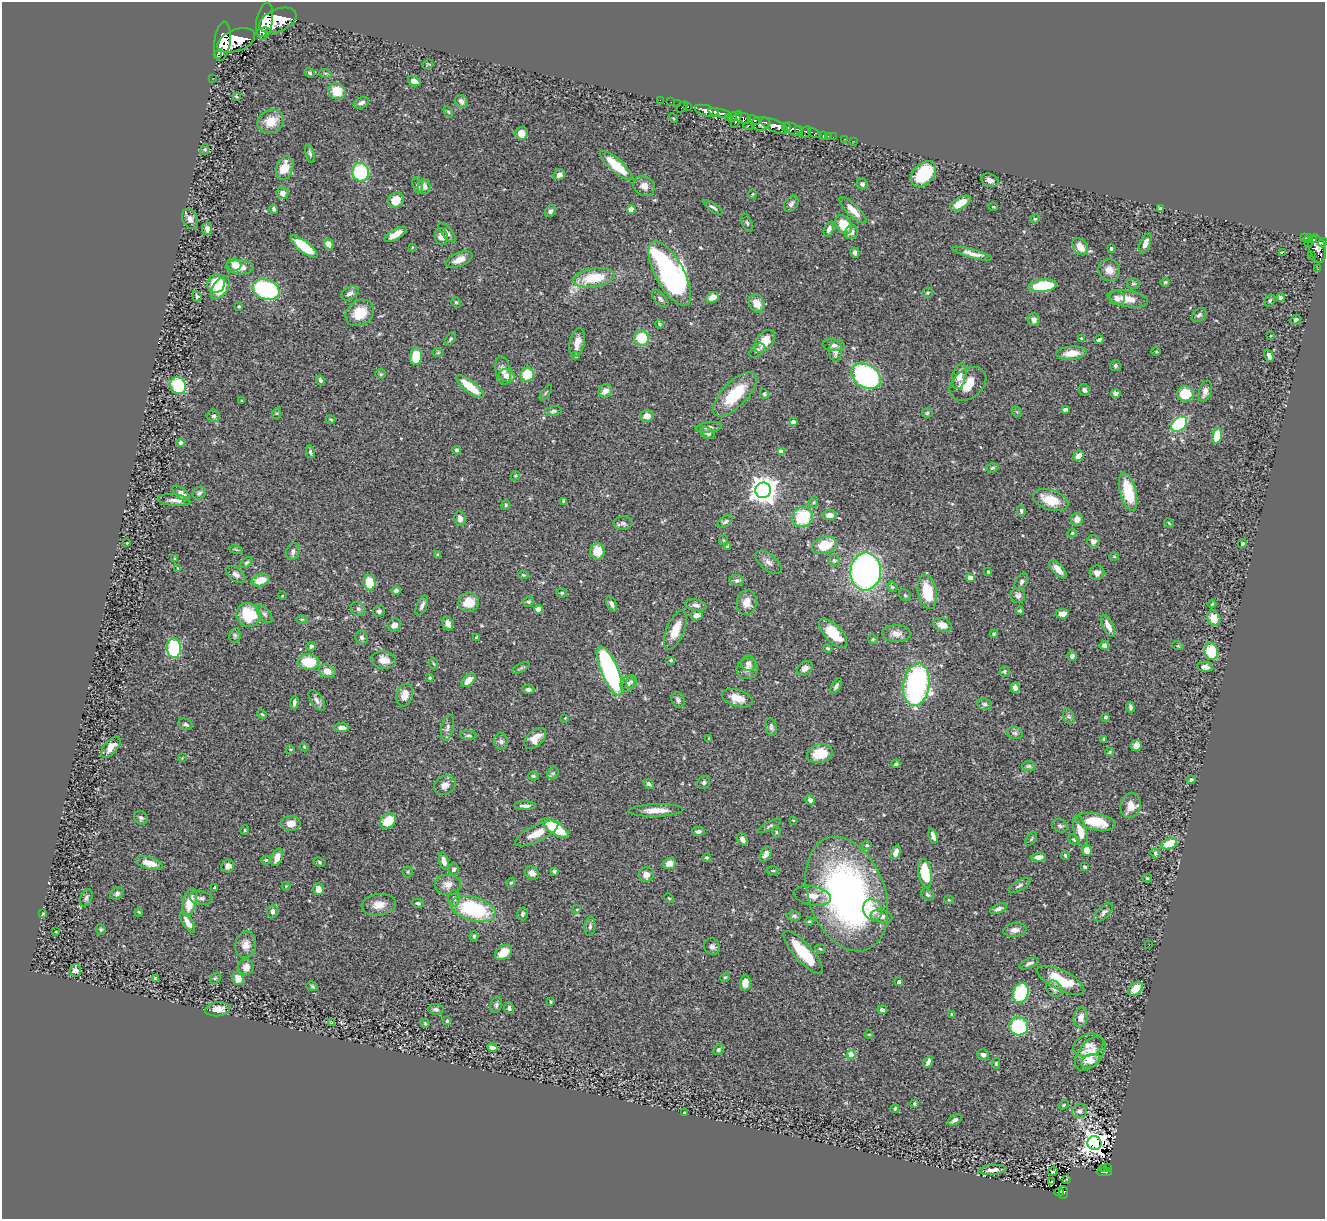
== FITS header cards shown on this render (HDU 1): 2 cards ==
NAXIS1  =                 1323
NAXIS2  =                 1217

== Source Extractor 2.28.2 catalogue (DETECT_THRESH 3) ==
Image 1323 x 1217 px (HDU 1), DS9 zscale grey, 1 PNG px = 1 image px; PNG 1327 x 1221 px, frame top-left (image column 1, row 1217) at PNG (2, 2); each listed source drawn as its Kron ellipse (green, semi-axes under 4 px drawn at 4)
Background 0.656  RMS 0.029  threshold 0.0862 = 3 sigma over >= 5 px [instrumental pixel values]
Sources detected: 464; all 464 listed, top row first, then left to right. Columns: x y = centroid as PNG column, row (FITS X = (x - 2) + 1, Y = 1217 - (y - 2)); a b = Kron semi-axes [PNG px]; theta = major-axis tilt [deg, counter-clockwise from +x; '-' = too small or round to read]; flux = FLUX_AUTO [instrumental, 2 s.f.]
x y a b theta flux
278 20 20 11 22 5600
265 21 18 8 82 4700
263 32 7 3 10 390
236 40 20 11 20 4800
222 41 20 8 82 4100
217 54 3 2 - 160
428 64 5 3 - 2
310 73 5 4 - 3.6
325 73 6 4 -18 2.5
213 78 2 2 - 5.3
414 81 6 4 -26 14
337 91 9 8 - 37
236 96 3 2 - 2
660 100 2 2 - 9.3
461 101 7 5 -50 9.3
671 102 2 2 - 7.1
361 103 8 5 23 7.7
678 104 3 2 - 19
682 107 6 2 45 77
688 107 3 3 - 19
707 111 12 5 -16 1400
448 112 6 4 -60 2.7
720 113 12 4 -12 1300
732 117 5 4 - 310
673 118 5 4 - 2.4
728 118 4 3 - 170
744 118 8 5 -22 510
736 120 9 3 68 460
754 120 6 3 -24 330
271 121 13 11 25 38
761 124 9 7 5 1200
749 126 6 4 -1 170
774 126 14 6 -23 2400
786 127 4 3 - 410
793 129 10 5 -25 840
798 129 4 2 - 380
806 132 6 4 51 260
522 133 6 6 - 18
814 133 6 4 -27 160
823 135 3 3 - 20
828 136 2 2 - 4.4
833 137 2 2 - 5.5
845 139 2 2 - 5.7
854 141 3 2 - 5.2
205 149 5 4 - 2.3
310 153 9 4 -76 4
616 166 21 6 -42 66
285 168 12 8 70 34
361 172 9 8 - 120
923 174 15 10 46 96
559 175 6 5 - 7.4
990 180 9 6 -23 9.3
862 184 6 5 - 5
418 186 8 5 -70 4.6
424 186 7 6 - 12
644 186 11 9 -33 15
282 193 6 6 - 11
753 194 5 3 - 1.7
396 200 8 7 - 28
960 203 11 5 29 42
791 204 9 6 54 6.4
713 207 11 4 -34 5
993 207 4 3 - 2
1160 208 3 3 - 3.1
274 209 4 3 - 3.2
631 209 4 4 - 32
853 210 18 6 -44 22
550 211 6 5 - 4.9
190 219 10 7 -64 11
1035 219 5 4 - 2.4
747 223 9 5 -71 3.7
844 225 10 7 -55 44
207 229 6 5 - 7.7
829 229 7 4 67 6.8
851 232 7 6 - 10
447 233 12 5 -49 6.9
395 234 12 5 30 21
441 237 8 6 -78 15
1304 237 3 3 - 67
1309 238 4 3 - 160
1313 240 3 3 - 160
1145 243 10 5 68 12
1308 243 3 2 - 3.6
1323 243 5 3 - 300
329 244 5 4 - 14
304 247 16 5 -38 86
412 247 3 3 - 2
1080 247 9 6 -54 24
1317 248 14 8 -75 790
1111 249 3 3 - 3.2
1282 252 3 3 - 27
855 253 5 4 - 6.3
972 254 20 4 -15 14
1311 255 2 2 - 9.8
459 260 14 6 22 16
234 264 7 6 - 9.7
240 267 14 7 -3 22
1318 269 3 2 - 4.4
1109 270 11 10 - 17
670 273 36 14 -61 710
594 278 21 9 9 77
1165 282 4 4 - 4.8
1133 283 6 5 - 3.6
216 284 10 8 59 54
1043 286 14 6 7 95
220 288 12 7 56 53
266 289 14 9 -21 220
350 293 9 6 29 7.6
928 293 5 5 - 2.7
197 296 6 4 -68 3.9
712 297 7 5 26 16
1117 298 8 7 - 11
1281 298 4 4 - 6.5
660 299 10 5 -46 6
1128 299 20 8 -11 26
1270 300 6 5 - 3.9
456 302 5 4 - 3.4
757 303 9 7 -61 24
239 306 4 3 - 1.9
360 313 15 12 35 42
1199 315 8 6 45 5.2
1034 319 6 6 - 7.1
1296 320 5 4 - 5.9
660 324 4 3 - 2.7
1271 335 4 2 - 1.3
642 338 7 7 - 59
1081 338 4 3 - 2.2
450 339 8 3 56 2.8
1099 340 5 3 - 4.2
765 341 13 8 52 30
577 343 14 7 78 18
833 345 11 6 -5 7.2
757 350 9 5 37 6.3
835 351 10 6 88 14
1156 351 5 3 - 1.9
438 353 6 4 2 2.1
1071 353 15 6 6 27
416 356 9 6 86 46
576 356 4 3 - 3.6
1269 356 6 3 -68 6.8
1115 366 5 5 - 4.1
503 371 14 7 -80 13
381 374 5 4 - 2.8
527 374 7 7 - 49
507 376 8 6 -16 18
866 376 16 11 -32 440
959 376 13 6 77 20
320 380 5 4 - 6.6
968 384 20 14 38 40
178 386 9 7 -63 100
470 387 17 5 -38 51
1084 390 6 5 - 6.1
605 391 7 6 - 13
1205 391 11 6 75 12
546 393 9 2 55 2
1116 393 5 4 - 6.7
735 394 28 12 46 81
764 394 5 4 - 3.2
1185 394 8 7 - 59
241 401 4 3 - 1.9
1065 409 4 3 - 4.9
553 411 8 5 12 4.4
1017 412 6 4 -46 2.3
277 413 6 3 71 2.3
927 413 5 4 - 2.8
214 416 6 6 - 6.5
647 416 7 6 - 16
331 419 5 3 - 2
793 422 4 4 - 9
1179 424 9 6 41 150
709 427 13 5 7 6.5
707 433 7 5 -27 7.2
1217 436 8 5 76 42
181 443 5 4 - 4.1
457 450 4 3 - 3.4
310 452 6 4 -77 3.9
781 452 4 4 - 20
1079 456 6 5 - 15
992 468 6 4 19 3.1
515 476 5 4 - 2.1
763 490 8 7 - 2200
1128 492 19 8 -75 80
181 493 10 5 -39 12
199 493 7 5 41 5.3
174 500 16 5 -4 11
1051 500 18 10 -19 49
564 501 4 3 - 5.4
814 502 6 4 72 2.7
506 505 4 4 - 2.5
1021 511 6 3 -82 3.6
829 515 7 5 6 12
803 517 10 9 - 81
460 518 7 6 - 9.3
1077 519 6 6 - 12
725 522 9 5 33 4.3
623 523 9 7 5 6.7
1169 523 5 3 - 2.1
1072 533 4 4 - 2.7
723 540 5 4 - 2.4
1093 541 6 6 - 7.7
127 543 2 2 - 1.2
1242 543 5 4 - 3.6
824 545 12 8 18 60
727 546 4 3 - 2.1
236 550 7 3 -9 2.4
597 551 8 7 - 28
293 552 8 6 69 7.1
438 555 4 3 - 3.1
1114 556 5 3 - 1.6
175 559 4 3 - 3.6
834 561 6 6 - 4
246 562 7 4 41 3.2
769 562 16 8 -40 11
177 568 3 2 - 1.1
1058 569 11 5 -48 16
866 571 19 15 85 600
988 571 3 3 - 2.8
1097 573 7 7 - 9.2
236 574 11 6 -37 8.2
523 575 5 4 - 2.6
970 578 4 4 - 23
261 580 9 6 15 29
737 580 7 5 -3 5
1021 582 9 6 60 5.4
369 583 8 6 -79 46
892 587 5 4 - 3.2
396 590 4 4 - 6.4
927 592 17 9 -79 65
562 593 5 4 - 2.6
905 595 6 5 - 3.3
282 596 4 3 - 1.4
1018 596 7 7 - 7.9
469 602 10 9 - 35
528 602 5 5 - 3.5
747 603 12 10 79 21
612 604 8 5 -67 8.1
1212 604 4 2 - 1.5
696 605 11 5 -10 7.1
422 606 11 5 66 7.1
358 609 8 6 -35 5.7
538 609 4 4 - 34
379 611 6 5 - 4.4
1020 611 4 4 - 2.9
264 614 11 5 -53 6.1
1062 614 6 4 8 17
248 615 12 11 - 79
697 615 6 5 - 7.9
1214 618 8 6 -63 26
302 619 6 4 0 2.7
448 623 7 5 -76 9.6
394 625 7 6 - 8.8
943 625 10 6 -20 16
1108 626 12 5 -63 16
675 630 21 9 67 30
833 633 18 8 -46 53
896 634 14 8 -1 15
994 634 4 3 - 2.2
235 635 7 5 77 4
362 637 7 6 - 6.9
477 637 3 3 - 2.2
873 639 5 4 - 2.8
1104 645 5 4 - 7.7
311 646 5 4 - 4.3
1178 646 6 3 -18 1.9
174 648 10 7 -89 160
828 648 4 3 - 2.9
1211 652 8 7 - 72
1072 656 5 5 - 5.8
384 660 12 8 -9 19
671 660 5 4 - 2.9
309 662 11 7 -4 62
748 663 8 7 - 7.9
434 664 5 3 - 1.8
1205 667 8 5 -9 11
521 668 9 3 29 3.1
805 668 8 6 36 11
747 669 10 10 - 11
327 671 8 6 -23 17
610 671 26 8 -67 400
1004 672 5 5 - 3.1
430 678 4 4 - 2.4
468 680 8 5 43 17
631 681 6 5 - 3.5
628 684 8 6 62 8.7
916 685 21 13 82 430
836 686 8 4 56 5.4
1015 688 5 4 - 11
528 689 6 5 - 6.1
405 695 11 8 74 22
737 698 16 8 -17 26
317 700 12 6 -56 7.9
678 700 8 6 -62 6.6
294 703 6 4 87 5.4
985 704 7 6 - 5.6
1130 707 5 3 - 4.6
262 714 5 3 - 1.9
1069 716 8 5 -69 4.6
1106 717 3 3 - 5.4
565 718 2 2 - 1.3
186 724 7 5 -24 4.3
448 727 13 6 76 8.3
771 727 9 5 -78 4.9
342 728 7 4 -1 8.5
1015 733 8 6 -15 6.2
468 735 8 4 -2 3.6
535 738 13 7 43 27
709 739 4 3 - 2.4
1103 739 4 3 - 2.7
501 741 8 7 - 6.7
1136 745 5 5 - 19
111 747 13 6 49 18
304 747 4 4 - 1.7
290 749 4 3 - 1.5
1110 752 4 4 - 2.4
820 754 13 9 13 43
182 758 3 2 - 1.4
896 764 4 3 - 3
1029 766 7 5 0 3.6
553 773 6 5 - 3.6
533 776 5 4 - 2.8
1191 780 4 4 - 4.5
704 782 7 6 - 4
649 784 6 4 -40 5
445 785 11 9 31 15
810 800 5 4 - 8.8
1130 805 13 10 77 26
525 806 11 4 0 7.2
656 810 27 6 2 26
141 818 7 6 - 4.3
793 820 3 2 - 1.4
388 821 9 7 41 46
1096 822 20 8 -9 53
291 824 9 7 1 17
769 826 13 3 27 3.7
1060 826 8 6 -26 4.9
555 828 15 6 -33 110
245 830 5 4 - 2.2
698 831 6 4 -3 5.4
1080 831 16 6 -75 33
776 832 6 4 -89 2.4
537 833 24 8 26 27
933 836 7 4 -71 9.7
743 839 6 5 - 8.4
1031 839 8 4 55 2.5
1074 840 6 4 -47 3.3
1169 844 8 5 21 54
867 845 5 4 - 3.9
1087 850 5 5 - 20
896 853 7 4 72 11
1155 853 5 4 - 2.9
766 854 8 5 63 9.5
1065 855 4 3 - 2.9
277 857 9 5 69 17
1038 857 8 4 6 13
707 858 4 3 - 2.3
266 860 5 4 - 2.6
444 861 9 4 -76 10
320 862 6 4 -29 3
149 863 14 6 -17 26
669 864 6 5 - 13
228 866 6 6 - 10
1085 867 3 3 - 3.5
453 869 6 5 - 5.3
773 870 6 3 1 2.7
554 871 4 3 - 6.9
408 872 5 5 - 2.6
532 873 7 6 - 11
925 873 14 6 -79 81
646 875 7 7 - 14
1147 878 5 4 - 2.6
511 883 5 3 - 2.4
448 884 13 10 0 15
1019 885 12 5 27 5.2
286 886 4 4 - 1.8
215 887 3 3 - 3.7
318 889 6 5 - 16
117 894 7 5 35 5.2
847 894 59 38 -70 710
927 895 7 5 -43 4.6
812 896 19 9 -11 21
86 898 9 5 69 5.4
201 898 11 6 -8 7.1
454 898 8 6 -88 6.1
669 898 5 3 - 1.8
949 900 5 3 - 1.6
190 902 14 6 78 40
418 903 6 4 -14 4.3
379 905 17 10 7 22
473 909 23 12 -17 160
577 909 3 2 - 1.2
998 909 9 4 22 7.6
873 910 11 9 -65 23
273 911 7 5 88 6.3
139 912 4 3 - 2.1
1104 912 12 5 44 6.5
43 914 4 3 - 2.2
523 914 6 5 - 4.8
794 916 6 4 1 4.3
881 916 11 6 -11 9.9
809 921 4 4 - 2.2
188 922 12 5 -59 15
590 926 10 5 84 5.2
101 929 5 4 - 2.9
1015 930 11 7 7 12
56 931 3 2 - 1.4
474 936 5 4 - 2.6
246 945 13 10 80 16
1149 945 3 2 - 1.8
712 947 8 7 - 6.8
820 949 5 4 - 2.5
504 952 9 6 36 24
803 953 28 9 -48 75
1029 963 10 4 23 6
246 967 8 8 - 14
76 970 6 5 - 11
725 977 5 4 - 2.6
155 978 4 3 - 3.9
215 978 6 4 43 2.9
238 978 7 5 -69 19
1061 980 26 10 -27 64
899 982 3 3 - 9.2
745 983 7 5 86 15
312 986 6 4 -29 2.9
1054 989 9 7 -39 9.3
1136 989 8 5 43 22
1021 993 10 7 74 130
551 1002 3 3 - 2.6
496 1005 8 5 73 4
509 1008 6 5 - 4.8
217 1009 12 7 5 19
436 1009 8 5 -7 5.4
882 1010 4 3 - 6.6
952 1014 4 3 - 3.7
1081 1017 10 7 77 16
447 1021 4 4 - 4.2
331 1023 3 2 - 1.3
425 1023 5 3 - 2.3
1019 1026 9 9 - 130
869 1034 4 3 - 1.8
1088 1045 15 11 20 14
492 1048 5 4 - 8.4
718 1050 6 4 45 3.5
1090 1054 20 11 51 42
851 1055 4 4 - 60
983 1055 6 5 - 6.5
1091 1061 10 6 23 10
928 1062 6 3 62 6.8
996 1063 5 4 - 2.2
915 1104 3 3 - 2.6
1064 1105 5 4 - 2.1
895 1109 4 3 - 2.1
1079 1111 7 7 - 6.9
684 1113 3 2 - 1.2
955 1120 7 4 29 6.6
1094 1143 7 7 - 1800
1108 1167 3 2 - 9.2
1104 1169 3 2 - 11
992 1170 14 4 5 12
1053 1172 5 3 - 2.2
1104 1172 8 3 -1 86
1067 1179 3 2 - 2.1
1051 1182 3 2 - 6.5
1059 1192 5 2 - 36
1063 1192 6 4 90 98
At the frame edge (FLAGS 8, measured only in part): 1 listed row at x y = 1323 243